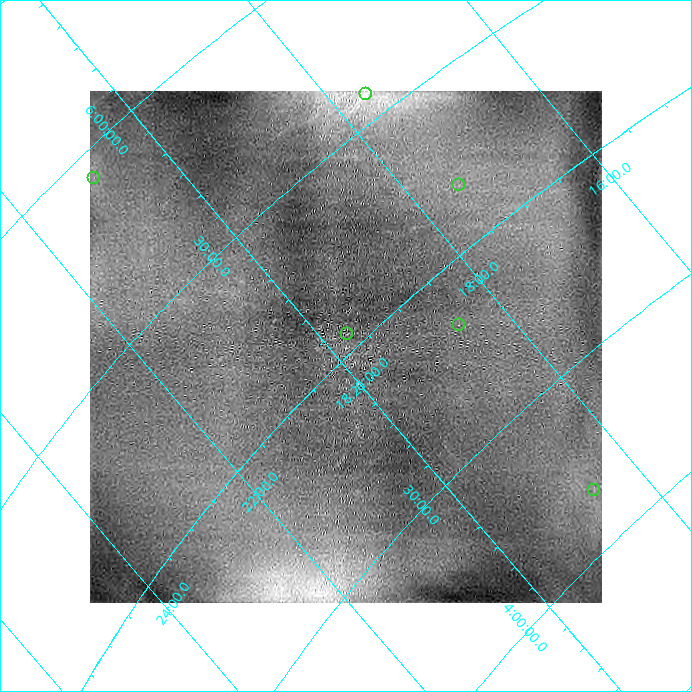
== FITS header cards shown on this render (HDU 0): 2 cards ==
NAXIS1  =                  512 / length of data axis 1
NAXIS2  =                  512 / length of data axis 2

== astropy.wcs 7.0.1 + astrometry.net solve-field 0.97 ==
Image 512 x 512 px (HDU 0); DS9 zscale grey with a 90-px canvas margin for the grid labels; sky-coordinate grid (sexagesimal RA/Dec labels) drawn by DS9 from the SOLVED WCS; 6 Tycho-2 reference stars matched to detected sources circled (green)
Header WCS: none
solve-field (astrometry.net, Tycho-2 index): SOLVED blind (the file carries no WCS)
Solved WCS: RA---TAN-SIP/DEC--TAN-SIP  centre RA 18:19:50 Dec +05:01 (274.96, +5.02 deg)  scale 11.7 x 10.9 arcsec/px (non-square pixels)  FOV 100.2' x 93.4'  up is -43 deg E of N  parity normal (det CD < 0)
(file carries no celestial WCS; the grid is the blind solution)
Tycho-2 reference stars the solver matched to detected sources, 6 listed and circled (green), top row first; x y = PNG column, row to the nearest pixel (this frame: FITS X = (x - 90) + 1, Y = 512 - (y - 91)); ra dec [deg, ICRS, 3 dp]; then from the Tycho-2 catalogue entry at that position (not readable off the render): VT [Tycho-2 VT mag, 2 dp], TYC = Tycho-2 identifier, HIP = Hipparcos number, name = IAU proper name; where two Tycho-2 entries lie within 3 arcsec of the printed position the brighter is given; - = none
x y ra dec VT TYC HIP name
366 94 274.403 +5.580 9.22 440-268-1 - -
94 178 275.233 +5.927 8.85 444-3026-1 89923 -
459 185 274.363 +5.173 9.00 440-2732-1 - -
459 325 274.637 +4.835 9.24 440-1515-1 - -
347 334 274.927 +5.048 8.75 440-51-1 - -
594 490 274.647 +4.162 8.55 440-672-1 89718 -